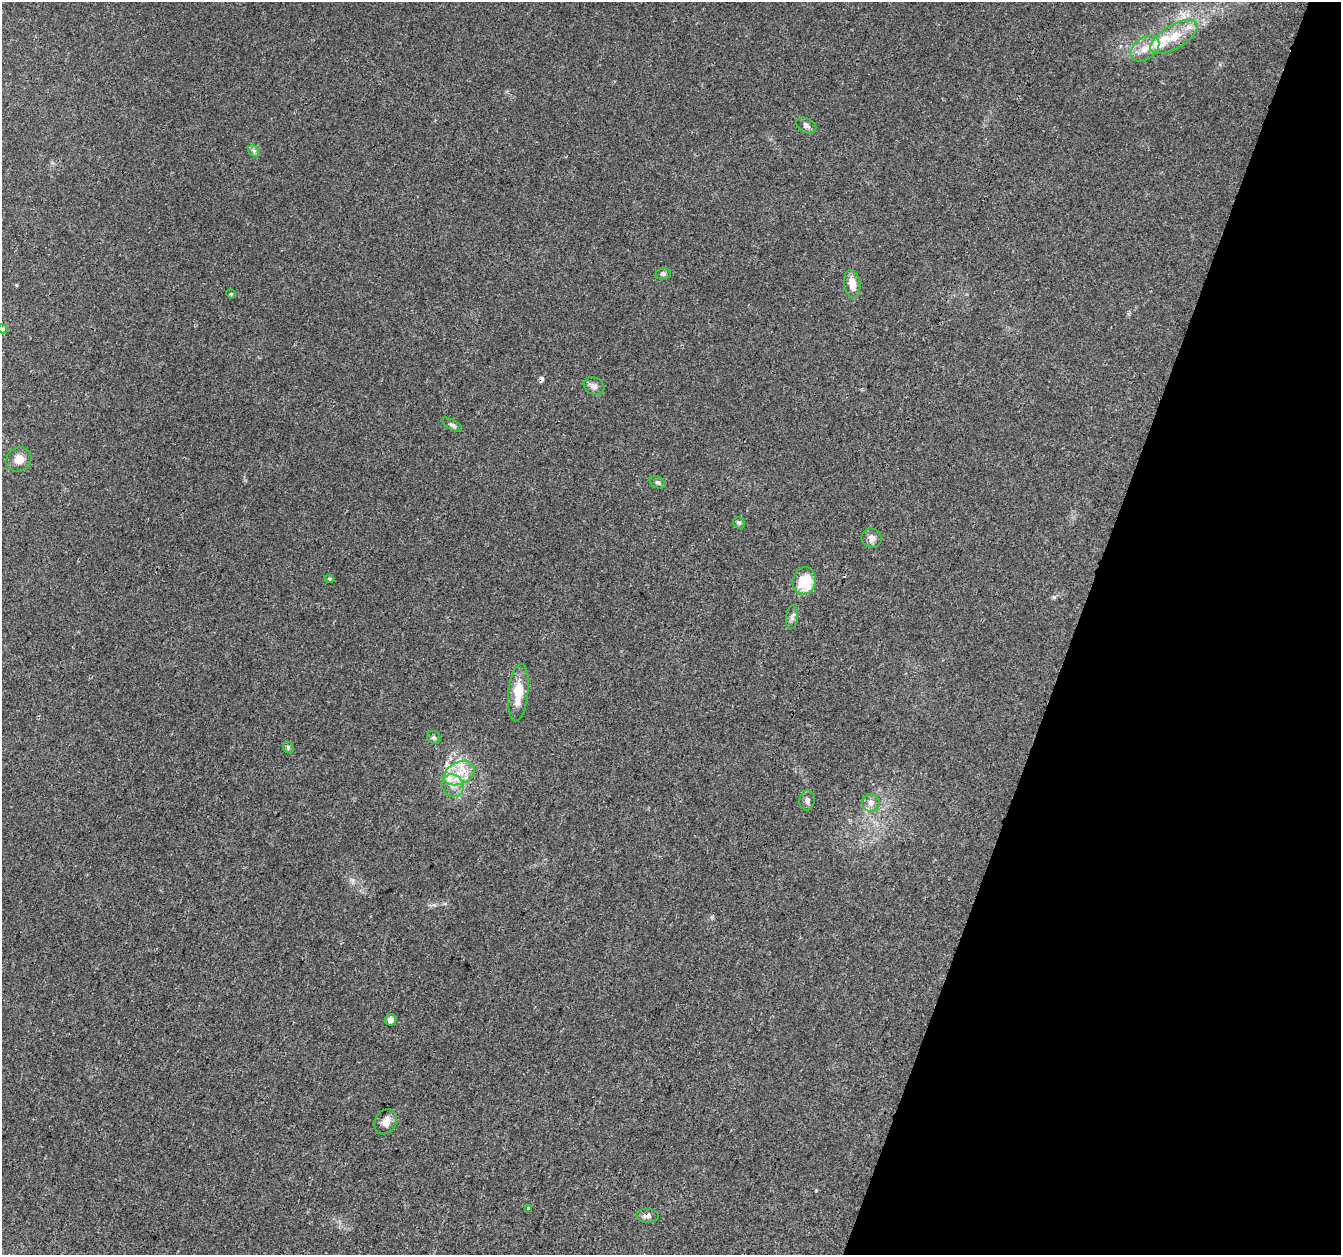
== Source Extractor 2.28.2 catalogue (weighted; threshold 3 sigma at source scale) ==
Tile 8 of 4 x 4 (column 4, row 2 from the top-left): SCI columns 4050-5388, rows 2841-4093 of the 5408 x 5619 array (HDU 1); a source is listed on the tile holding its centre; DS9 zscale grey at full resolution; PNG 1343 x 1257 px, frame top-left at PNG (2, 2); each listed source drawn as its Kron ellipse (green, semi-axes under 4 px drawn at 4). Shown black and unused: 20% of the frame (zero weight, under 3 of 4 exposures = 4% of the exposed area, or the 3 px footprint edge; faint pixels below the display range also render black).
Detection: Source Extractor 2.28.2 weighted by HDU 2 'WHT'; one run over the whole footprint, this tile lists its part. Background 0.0279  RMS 0.0034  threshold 0.0155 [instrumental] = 3 sigma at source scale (4.5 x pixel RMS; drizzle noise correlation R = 1.50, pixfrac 1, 0.0396/0.0396 arcsec/px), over >= 5 px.
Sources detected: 34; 2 cosmic-ray / hot-pixel residue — neither listed nor drawn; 4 inside a brighter listed object's ellipse — not listed separately; the other 28 listed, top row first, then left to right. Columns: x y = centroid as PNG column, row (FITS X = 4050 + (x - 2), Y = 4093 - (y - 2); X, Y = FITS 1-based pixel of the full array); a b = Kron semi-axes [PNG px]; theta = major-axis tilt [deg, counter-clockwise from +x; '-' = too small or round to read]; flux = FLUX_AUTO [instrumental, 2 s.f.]
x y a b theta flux
1174 37 26 12 31 7.7
1145 48 16 10 38 4.1
806 126 11 7 -28 1.2
254 151 7 5 -47 0.72
663 274 8 5 8 0.74
852 284 14 8 -81 4.1
231 294 5 4 - 0.32
2 329 5 4 - 0.47
594 386 11 8 -27 1.6
452 425 11 5 -29 0.87
19 459 13 11 36 3.3
658 482 8 5 -29 0.8
739 523 6 5 - 0.61
872 538 10 9 - 1.7
330 579 4 4 - 0.4
804 581 14 11 73 10
792 617 12 6 81 1.3
518 693 29 10 84 7.5
434 738 7 6 - 0.74
288 747 6 4 -49 0.6
459 773 16 11 25 6.2
453 785 12 10 -53 3.4
807 800 10 7 88 1.2
871 803 9 8 - 1.8
391 1020 6 5 - 1.7
386 1122 13 10 60 2.6
529 1208 4 3 - 2.1
648 1216 11 7 -5 1.3
Overlapping masked pixels (flux is a lower limit): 1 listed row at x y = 648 1216
Isophote crosses this tile's border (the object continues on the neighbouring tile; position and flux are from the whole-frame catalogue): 1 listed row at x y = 2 329